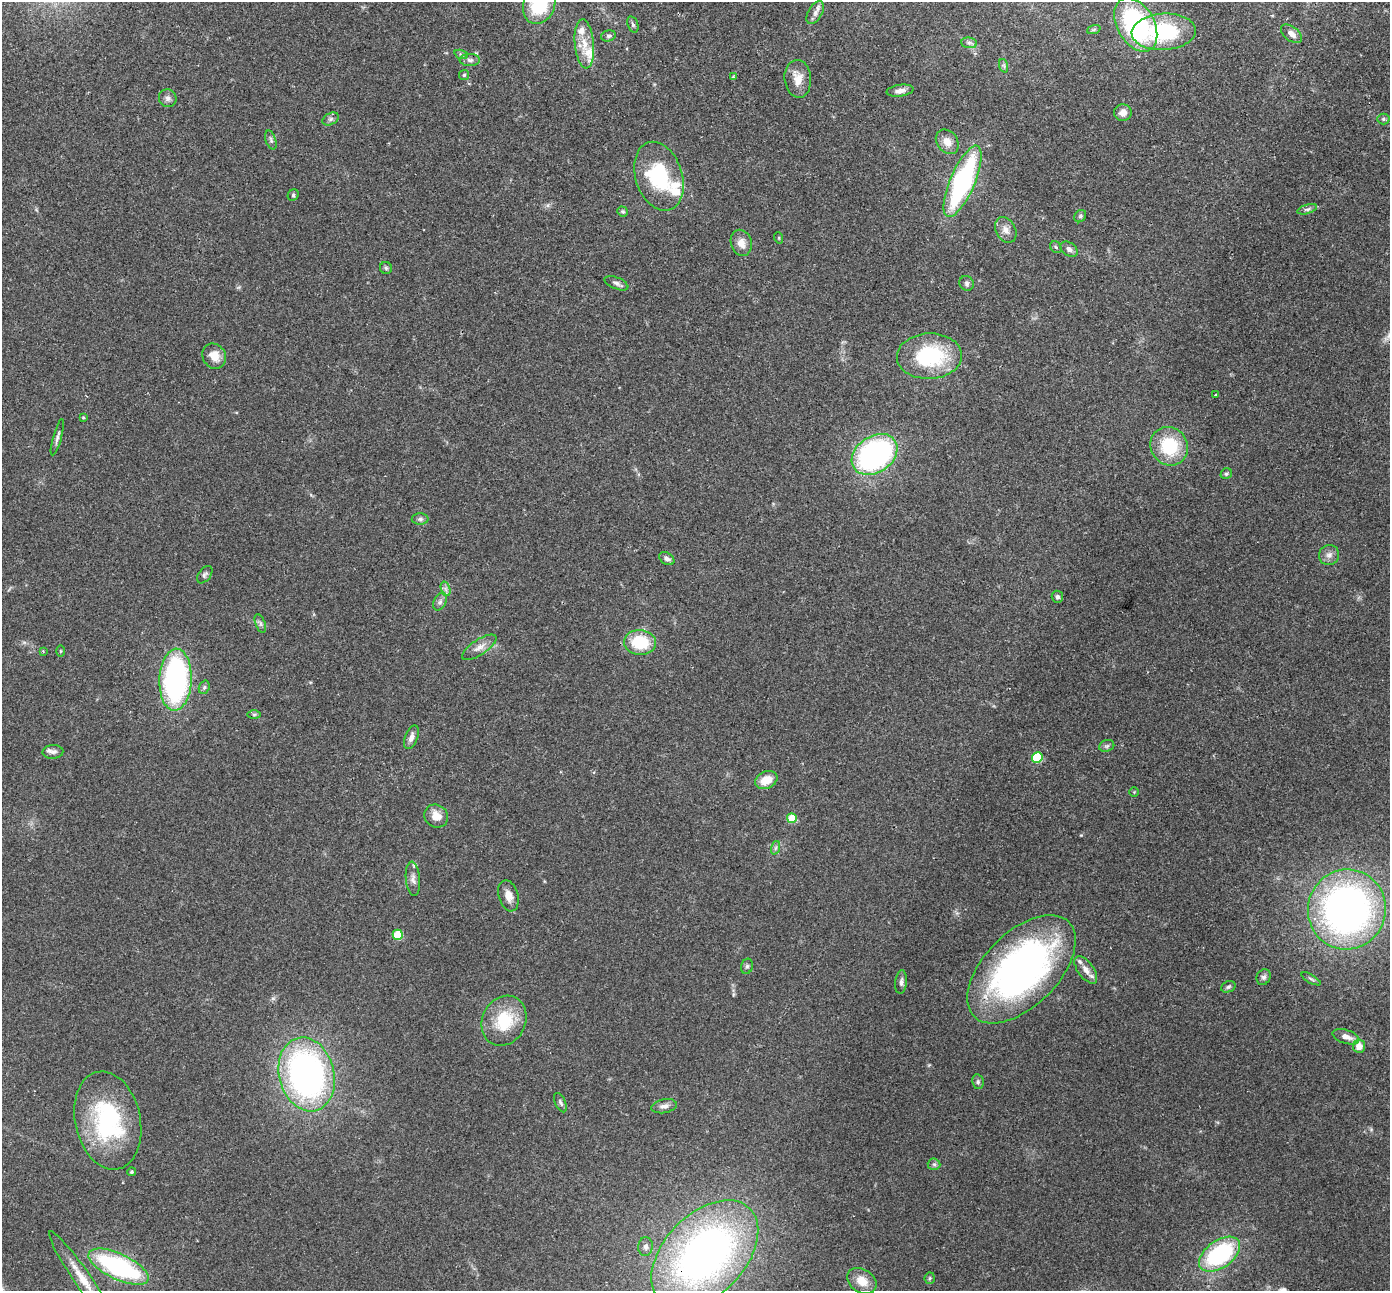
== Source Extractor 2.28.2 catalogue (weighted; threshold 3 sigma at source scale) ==
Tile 10 of 4 x 4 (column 2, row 3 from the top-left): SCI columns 1416-2803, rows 1485-2773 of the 5610 x 5679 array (HDU 1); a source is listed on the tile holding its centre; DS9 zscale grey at full resolution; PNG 1392 x 1293 px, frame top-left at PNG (2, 2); each listed source drawn as its Kron ellipse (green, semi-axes under 4 px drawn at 4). Shown black and unused: <1% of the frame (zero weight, under 2 of 3 exposures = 3% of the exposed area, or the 3 px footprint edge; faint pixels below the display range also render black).
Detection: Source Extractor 2.28.2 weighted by HDU 2 'WHT'; one run over the whole footprint, this tile lists its part. Background 0.109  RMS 0.0092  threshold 0.0414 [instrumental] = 3 sigma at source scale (4.5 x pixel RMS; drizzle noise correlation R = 1.50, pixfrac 1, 0.05/0.05 arcsec/px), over >= 5 px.
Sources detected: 105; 8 inside a brighter listed object's ellipse — not listed separately; the other 97 listed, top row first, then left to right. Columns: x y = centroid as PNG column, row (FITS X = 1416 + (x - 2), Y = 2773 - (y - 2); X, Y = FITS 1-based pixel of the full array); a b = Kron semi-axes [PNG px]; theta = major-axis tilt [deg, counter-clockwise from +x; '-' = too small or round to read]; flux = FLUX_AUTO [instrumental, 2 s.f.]
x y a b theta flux
539 5 19 15 68 48
815 13 12 7 60 4.4
633 24 8 5 -72 1.9
1136 25 29 18 -61 130
1094 29 7 4 20 1.4
1164 32 32 18 3 77
1291 34 12 7 -38 5.7
608 36 7 5 15 2
969 43 8 5 -7 2.3
584 44 24 9 -85 15
461 54 7 4 -19 1.6
470 60 10 6 -2 3.4
1004 66 7 4 -71 1.6
464 75 5 4 - 1.3
733 77 4 4 - 0.89
798 79 19 13 -85 11
900 91 13 6 8 4.4
168 98 9 8 - 3.7
1123 113 9 8 - 6.5
331 119 9 5 27 2.4
1383 119 6 5 - 1.6
271 140 10 5 -72 2.1
947 142 13 10 -52 9
659 176 35 23 -72 63
963 181 38 12 67 150
293 195 6 5 - 1.4
1307 209 10 4 17 2.2
623 211 5 5 - 1.3
1080 216 6 5 - 1.7
1006 230 14 9 -63 6.5
779 238 6 3 -72 0.79
741 243 13 10 -74 8.3
1056 247 6 5 - 1.6
1069 249 9 6 -34 3.6
386 268 6 6 - 1.5
616 283 13 5 -22 3
967 283 8 7 - 2.2
214 356 13 11 -56 12
929 356 32 22 2 77
1216 395 3 3 - 1.3
83 417 4 3 - 0.87
57 437 19 4 74 3.1
1169 446 20 18 -54 47
875 454 25 18 34 210
1226 474 6 5 - 1.5
420 519 8 6 0 2.2
1329 555 10 10 - 5
667 559 8 5 -33 3
205 575 10 6 53 2.4
446 589 7 4 -71 2.5
1057 597 6 5 - 2.2
440 602 9 6 63 3
260 624 10 5 -69 2.4
640 642 16 12 -4 39
479 647 20 7 33 7.2
43 651 4 3 - 0.79
60 651 5 3 - 0.87
175 680 31 16 87 200
204 687 7 5 69 1.7
254 714 6 4 0 1.6
411 737 12 6 70 4.7
1107 746 8 5 20 2
53 752 10 7 4 3.5
1037 757 5 5 - 56
766 780 12 8 24 15
1134 792 4 4 - 0.81
436 816 12 11 - 9.7
792 818 5 4 - 28
775 848 7 4 71 1.8
413 879 17 7 -85 5
508 896 16 9 -74 7.6
1347 909 40 39 - 420
398 935 5 5 - 39
747 966 8 5 73 2
1021 969 67 37 45 360
1086 970 16 8 -53 7.6
1264 977 8 7 - 2.8
1311 979 11 3 -30 1.7
901 982 12 6 84 3.5
1228 987 7 5 22 2
504 1021 26 21 63 39
1346 1037 14 7 -18 7.2
1359 1046 6 6 - 9.6
307 1074 37 27 -76 310
978 1082 7 5 -78 1.9
560 1103 10 5 -66 2.3
664 1106 13 7 10 4.5
108 1121 50 32 -78 110
934 1164 6 5 - 1.9
132 1172 4 4 - 1.5
646 1247 9 7 86 3.2
1220 1254 23 13 35 96
705 1255 64 40 46 430
119 1267 32 13 -25 130
930 1278 5 5 - 1.4
83 1280 58 8 -55 22
862 1281 16 11 -33 13
Overlapping masked pixels (flux is a lower limit): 1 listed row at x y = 705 1255
Isophote crosses this tile's border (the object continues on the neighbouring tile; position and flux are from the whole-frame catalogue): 3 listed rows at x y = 539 5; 119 1267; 83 1280